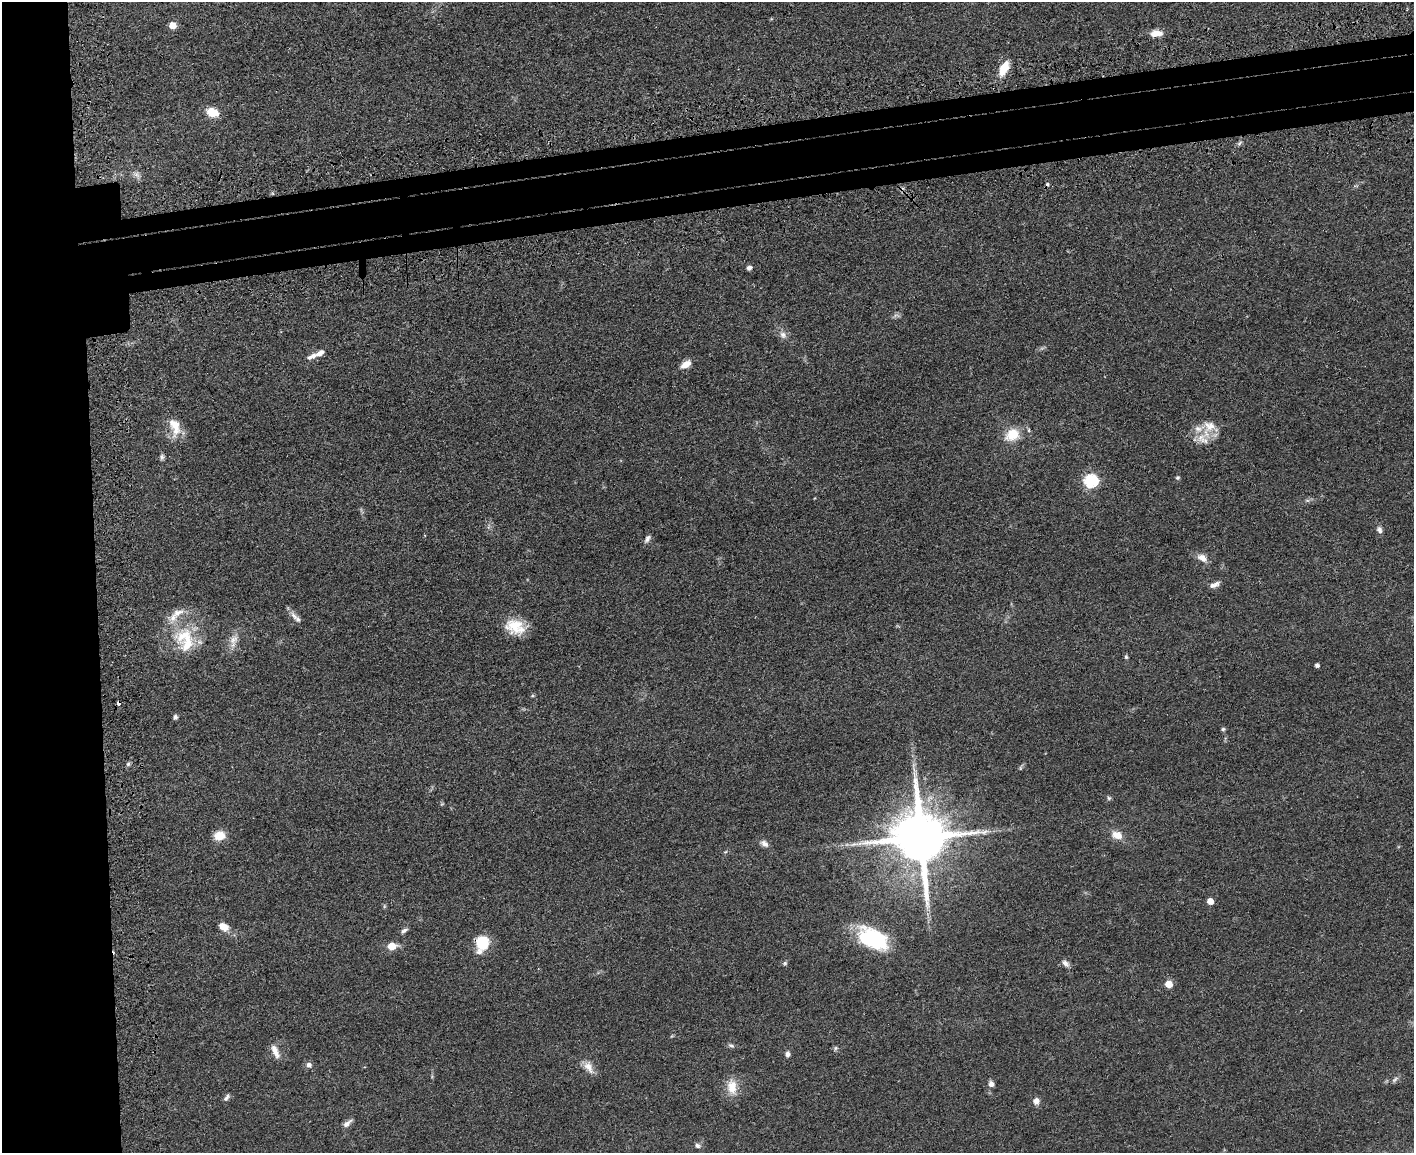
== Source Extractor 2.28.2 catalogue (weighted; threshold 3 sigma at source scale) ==
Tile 7 of 3 x 4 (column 1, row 3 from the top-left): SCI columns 292-1703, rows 1217-2367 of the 4709 x 4733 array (HDU 1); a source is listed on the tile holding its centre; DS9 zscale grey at full resolution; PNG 1416 x 1155 px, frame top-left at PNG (2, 2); no overlay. Shown black and unused: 13% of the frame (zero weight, under 3 of 4 exposures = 7% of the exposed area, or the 3 px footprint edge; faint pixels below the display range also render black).
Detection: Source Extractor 2.28.2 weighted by HDU 2 'WHT'; one run over the whole footprint, this tile lists its part. Background 0.0467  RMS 0.0051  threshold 0.023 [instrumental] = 3 sigma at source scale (4.5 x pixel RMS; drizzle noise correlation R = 1.50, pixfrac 1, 0.05/0.05 arcsec/px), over >= 5 px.
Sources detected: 70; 2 cosmic-ray / hot-pixel residue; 1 long thin detection or spike segment (spike, bleed or trail) — not listed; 8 inside a brighter listed object's ellipse — not listed separately; the other 59 listed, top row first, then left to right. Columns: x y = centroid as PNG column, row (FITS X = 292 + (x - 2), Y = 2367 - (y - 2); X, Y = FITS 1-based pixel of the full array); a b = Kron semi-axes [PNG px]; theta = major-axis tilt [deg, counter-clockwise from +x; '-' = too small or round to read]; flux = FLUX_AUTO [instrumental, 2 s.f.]
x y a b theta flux
172 25 5 5 - 8.5
1157 33 15 7 4 4.6
1004 68 17 8 64 9.7
212 112 13 9 -19 7.8
1239 143 7 5 33 0.96
136 174 10 6 -45 2.1
749 268 6 5 - 1.6
783 335 10 8 -46 2.6
313 356 11 7 28 2.4
686 364 13 7 32 4.5
175 427 26 14 -79 9
1209 427 26 21 64 10
1012 435 18 14 30 11
162 457 8 5 81 1.2
1177 478 5 5 - 0.84
1091 480 6 6 - 76
1379 530 9 6 -73 1.9
647 539 11 6 60 1.8
1202 558 14 8 -32 3.8
1215 585 15 6 23 2.5
178 613 20 10 23 5.5
294 616 14 7 -55 2.8
515 626 23 18 4 13
234 639 15 10 55 4.6
187 643 38 18 82 19
1126 657 6 4 -77 0.88
1317 665 4 4 - 1.6
175 717 6 5 - 1.2
1223 729 5 5 - 0.76
128 764 6 5 - 0.91
1020 768 6 3 -73 0.54
1109 798 6 6 - 0.86
219 835 13 10 12 6.7
1117 835 14 9 -17 5.2
920 837 16 14 -79 3700
764 843 11 7 -37 2.4
1210 901 5 4 - 5.6
384 906 6 4 -73 0.64
223 926 11 7 -30 5.9
404 930 10 5 30 1.3
873 939 35 19 -29 38
482 943 16 12 78 18
391 946 6 5 - 14
785 963 6 5 - 0.84
1066 963 11 6 -42 1.9
1169 984 5 5 - 9.1
731 1045 9 5 -21 1.2
836 1048 6 5 - 0.87
275 1052 18 7 -66 4.2
787 1054 7 5 -89 1.8
309 1065 8 7 - 1.9
589 1067 19 9 -56 4.6
1395 1079 10 4 39 1.3
991 1084 7 6 - 2
732 1087 21 13 -85 7.7
226 1098 10 5 54 1.4
1036 1101 7 7 - 2.9
347 1123 14 6 39 2.3
697 1146 8 6 -29 1.4